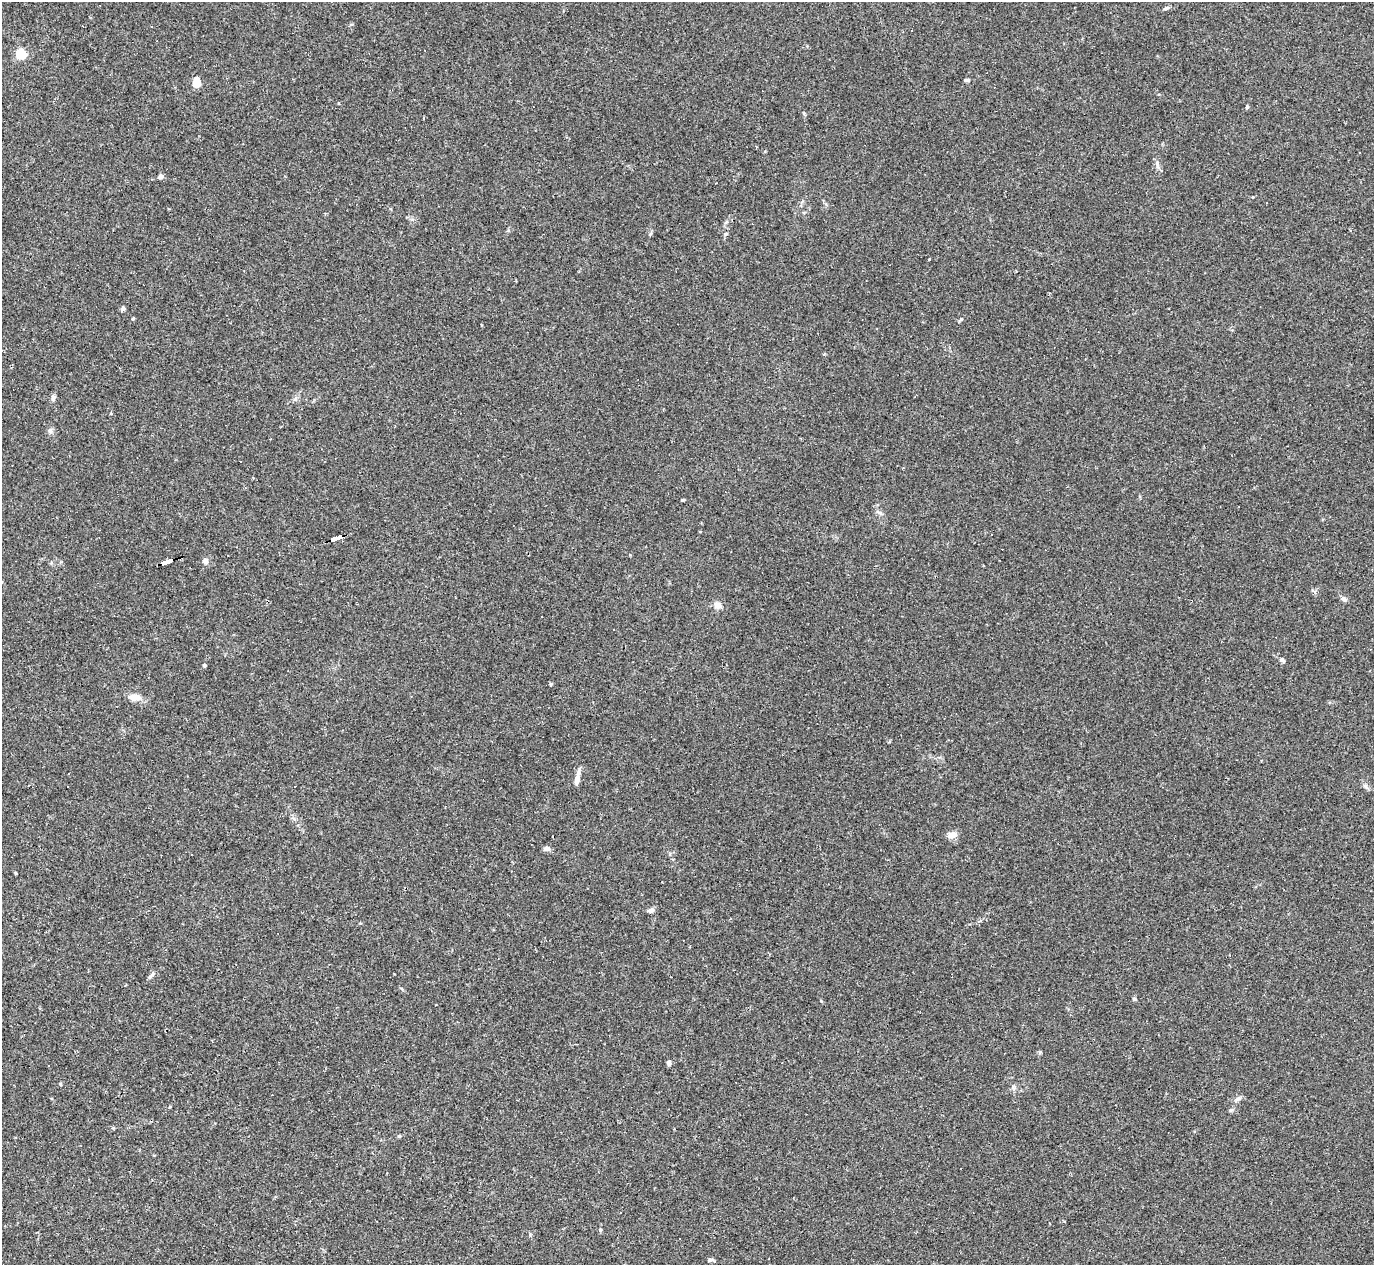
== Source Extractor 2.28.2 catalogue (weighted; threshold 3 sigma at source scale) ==
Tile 7 of 4 x 4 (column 3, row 2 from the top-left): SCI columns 2747-4118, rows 2804-4066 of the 5491 x 5477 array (HDU 1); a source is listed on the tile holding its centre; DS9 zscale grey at full resolution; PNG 1376 x 1267 px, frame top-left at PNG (2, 2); no overlay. Shown black and unused: <1% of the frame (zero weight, under 2 of 3 exposures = <1% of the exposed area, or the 3 px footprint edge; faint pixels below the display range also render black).
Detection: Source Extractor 2.28.2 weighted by HDU 2 'WHT'; one run over the whole footprint, this tile lists its part. Background 0.0643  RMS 0.0057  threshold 0.0256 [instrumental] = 3 sigma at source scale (4.5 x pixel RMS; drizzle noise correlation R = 1.50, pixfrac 1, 0.05/0.05 arcsec/px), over >= 5 px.
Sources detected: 52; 14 cosmic-ray / hot-pixel residue — not listed; the other 38 listed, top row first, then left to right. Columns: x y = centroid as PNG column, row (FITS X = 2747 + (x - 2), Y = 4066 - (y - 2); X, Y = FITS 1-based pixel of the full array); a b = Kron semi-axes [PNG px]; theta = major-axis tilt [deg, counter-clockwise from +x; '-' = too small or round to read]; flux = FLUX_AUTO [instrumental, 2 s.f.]
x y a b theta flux
1166 8 10 3 25 1
21 54 5 5 - 40
196 78 4 4 - 2.1
967 80 6 4 -1 1.1
196 84 5 5 - 17
1247 107 5 4 - 0.86
1157 163 6 5 - 1.4
161 176 4 4 - 3.2
650 234 6 4 71 0.74
123 309 5 4 - 1.3
133 319 3 3 - 1.3
961 319 6 4 45 0.77
53 397 9 5 85 1.6
50 431 6 6 - 1.4
270 439 2 2 - 0.47
879 512 7 4 -19 1.2
336 538 12 4 18 130
166 561 13 3 19 170
205 561 8 6 -66 2.1
1344 599 8 5 -43 1.7
718 605 10 8 -37 3.3
1282 660 8 5 -41 1.3
204 665 4 4 - 1.2
551 684 4 4 - 0.62
135 697 12 6 -7 7
577 778 19 5 78 3.9
68 786 3 2 - 0.61
295 786 2 2 - 0.44
952 835 6 5 - 7.8
547 849 9 6 4 2.1
651 910 7 5 12 2.4
1134 999 6 4 -28 0.79
669 1063 7 5 -89 1.3
1238 1099 8 5 20 1.5
399 1136 6 4 -21 0.77
620 1213 3 3 - 2
600 1230 5 4 - 0.78
710 1260 8 5 16 1.2
Overlapping masked pixels (flux is a lower limit): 2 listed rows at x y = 336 538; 166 561